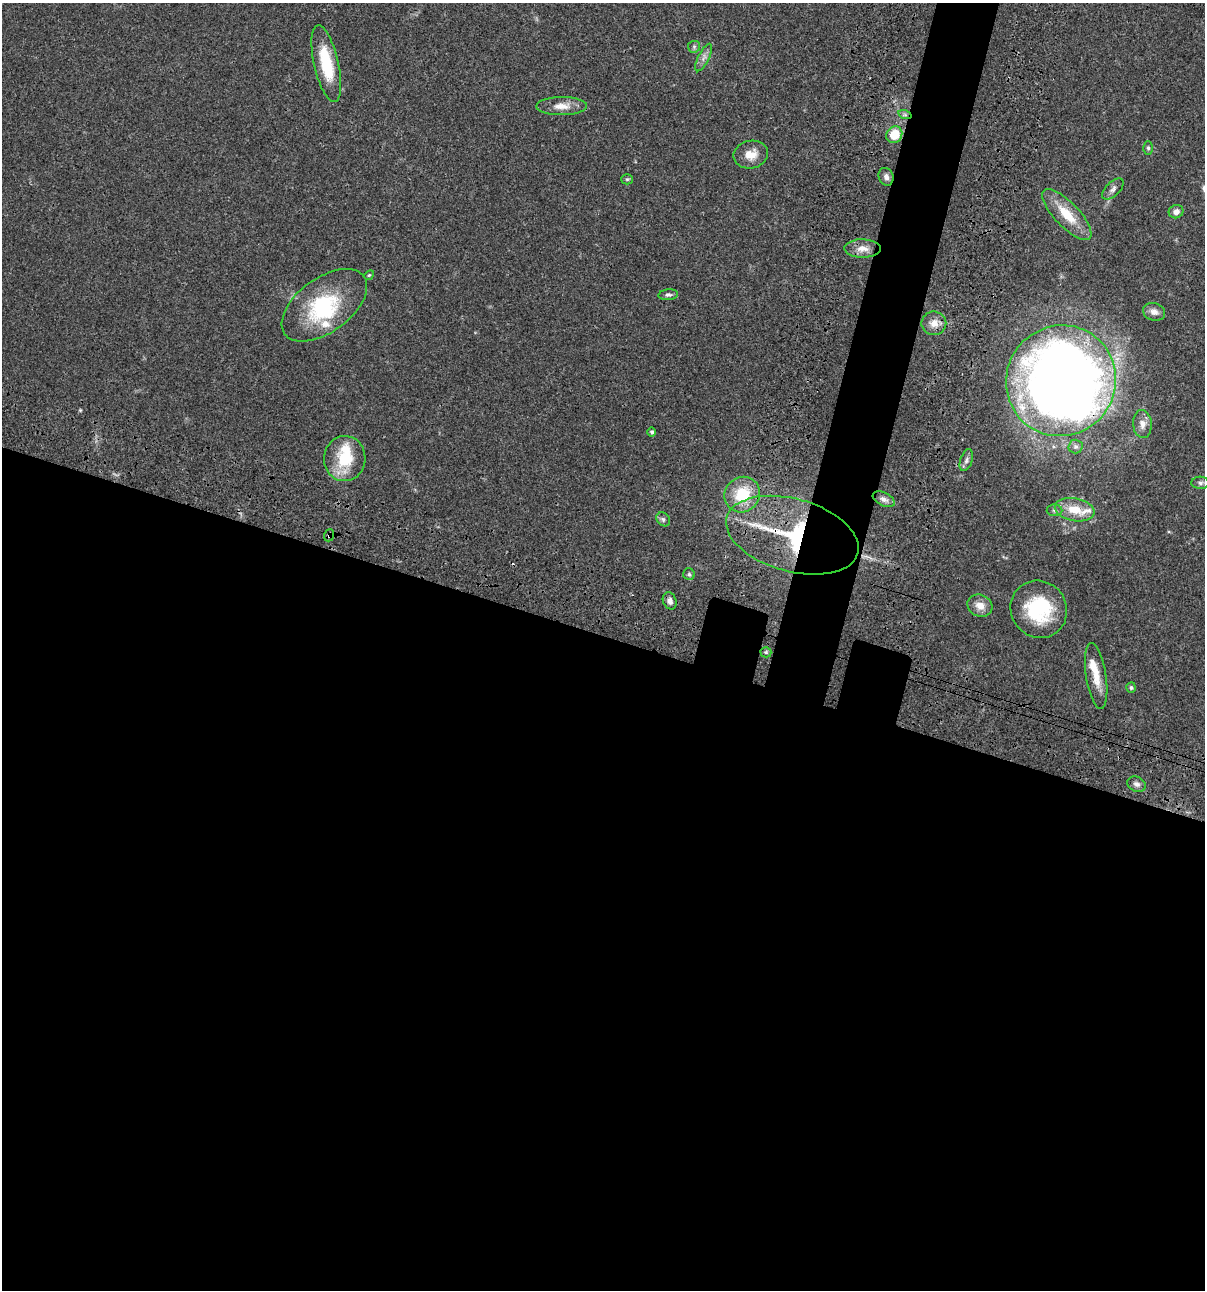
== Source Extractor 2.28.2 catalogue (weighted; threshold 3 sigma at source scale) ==
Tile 14 of 4 x 4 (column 2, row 4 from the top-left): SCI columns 1438-2640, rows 120-1407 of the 5405 x 5390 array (HDU 1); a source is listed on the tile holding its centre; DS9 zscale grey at full resolution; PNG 1207 x 1292 px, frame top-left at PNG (2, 3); each listed source drawn as its Kron ellipse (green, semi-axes under 4 px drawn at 4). Shown black and unused: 54% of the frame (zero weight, under 3 of 4 exposures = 9% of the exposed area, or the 3 px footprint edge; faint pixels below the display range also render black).
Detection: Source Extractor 2.28.2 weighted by HDU 2 'WHT'; one run over the whole footprint, this tile lists its part. Background 0.0473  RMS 0.0054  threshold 0.0244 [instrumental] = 3 sigma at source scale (4.5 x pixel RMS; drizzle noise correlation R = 1.50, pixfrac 1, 0.05/0.05 arcsec/px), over >= 5 px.
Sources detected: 48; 2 inside a brighter object's white glare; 1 cosmic-ray / hot-pixel residue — neither listed nor drawn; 4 inside a brighter listed object's ellipse — not listed separately; the other 41 listed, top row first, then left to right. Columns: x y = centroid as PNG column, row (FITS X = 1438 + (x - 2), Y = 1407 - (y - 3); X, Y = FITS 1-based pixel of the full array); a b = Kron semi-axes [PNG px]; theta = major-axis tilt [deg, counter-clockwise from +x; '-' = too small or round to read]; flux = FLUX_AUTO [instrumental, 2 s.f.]
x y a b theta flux
694 47 6 6 - 1
704 58 15 5 64 2.6
326 64 39 12 -77 21
562 106 25 9 0 6.4
905 115 7 4 -18 1.1
894 135 9 7 53 12
1148 148 6 5 - 0.95
751 154 17 14 11 6.7
886 177 9 7 -69 2.2
627 179 5 5 - 0.76
1113 189 13 6 44 2.2
1176 212 7 6 - 3
1067 215 33 12 -46 14
862 248 18 9 -1 4.9
369 275 5 4 - 0.66
668 295 10 5 6 1.3
324 305 49 27 36 43
1154 312 11 8 -17 3.1
934 323 12 11 - 5.1
1061 381 56 54 53 670
1142 424 14 9 -85 3.5
652 432 4 4 - 1
1076 446 7 7 - 1.7
345 459 22 20 86 21
966 460 11 6 71 1.8
1200 483 9 6 -2 1.6
742 495 18 17 - 20
884 499 12 6 -26 2.5
1055 510 8 6 -1 1.3
1075 510 20 11 -10 11
663 519 7 6 - 1.4
329 535 6 5 - 0.88
792 535 68 36 -15 75
689 574 6 5 - 1
670 601 9 6 -67 2.3
980 606 13 11 -26 5.1
1039 609 29 27 -52 35
766 652 5 5 - 0.87
1096 676 33 10 -81 9.4
1131 688 5 4 - 0.89
1137 784 9 7 -23 2.1
Overlapping masked pixels (flux is a lower limit): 4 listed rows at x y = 905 115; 1061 381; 329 535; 792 535